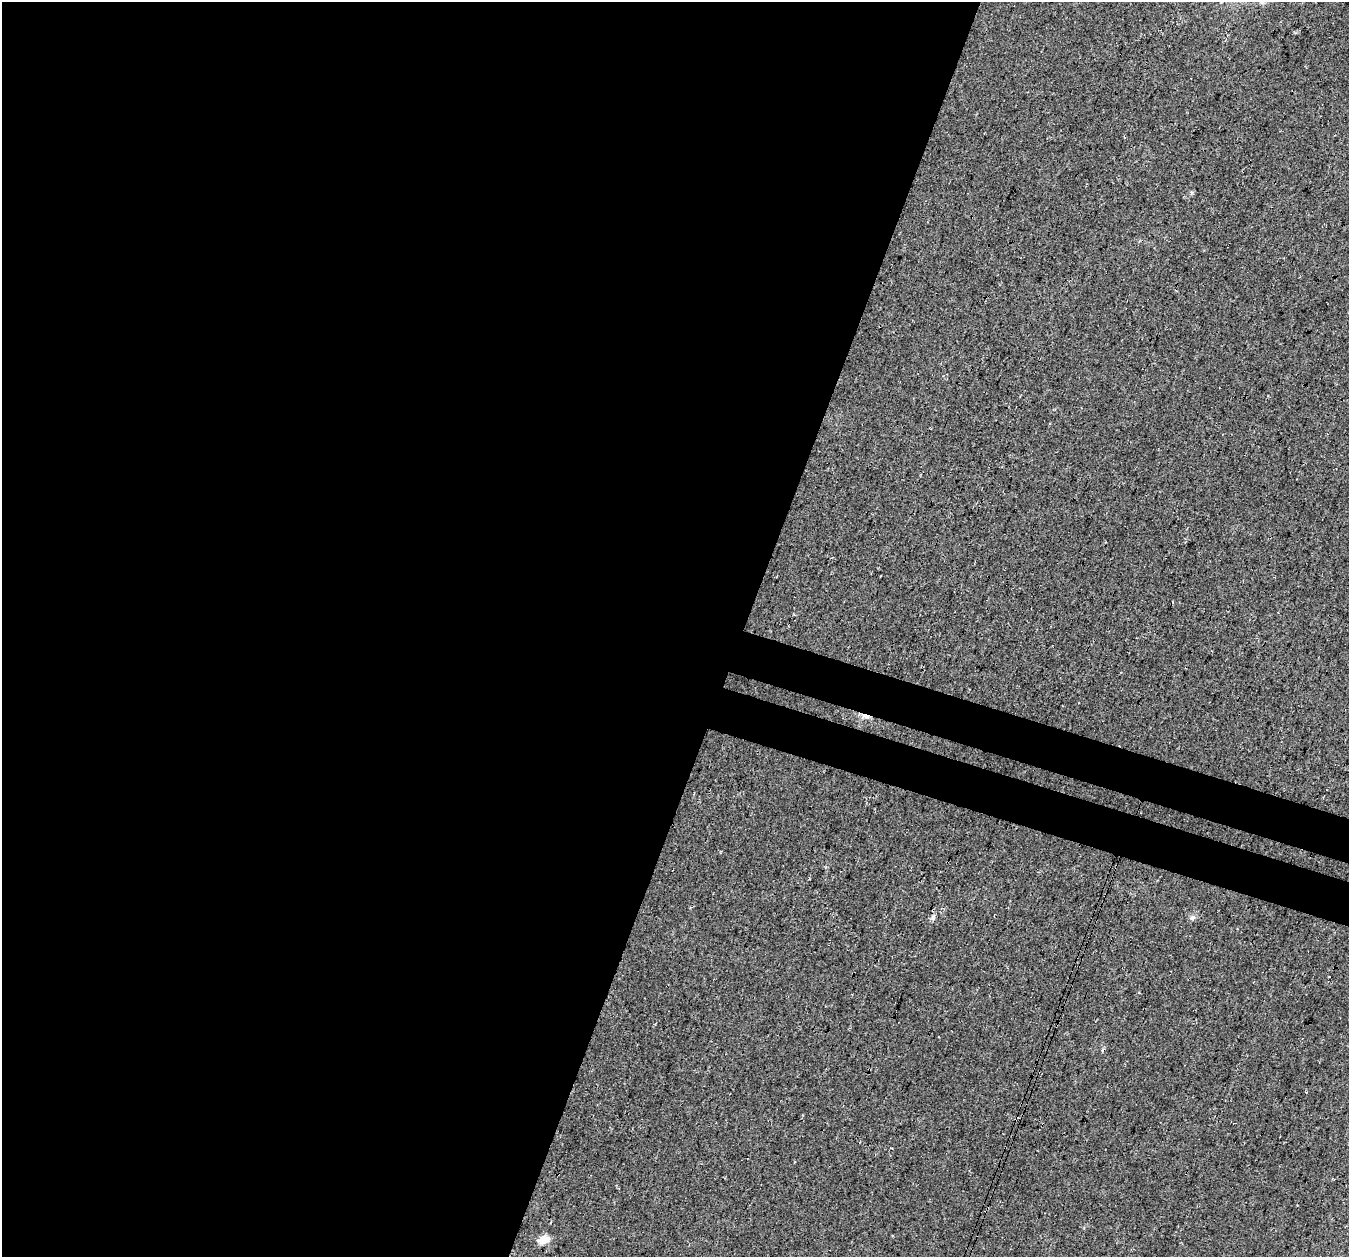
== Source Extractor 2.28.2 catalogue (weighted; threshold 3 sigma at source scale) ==
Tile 5 of 4 x 4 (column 1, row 2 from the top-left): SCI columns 32-1378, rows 2845-4099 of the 5441 x 5625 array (HDU 1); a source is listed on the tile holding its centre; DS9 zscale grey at full resolution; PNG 1351 x 1259 px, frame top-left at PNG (2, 2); no overlay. Shown black and unused: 59% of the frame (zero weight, under 3 of 4 exposures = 5% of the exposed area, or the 3 px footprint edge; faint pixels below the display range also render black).
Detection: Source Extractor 2.28.2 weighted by HDU 2 'WHT'; one run over the whole footprint, this tile lists its part. Background 0.0374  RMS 0.0076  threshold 0.0344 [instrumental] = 3 sigma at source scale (4.5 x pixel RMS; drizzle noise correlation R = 1.50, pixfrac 1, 0.0396/0.0396 arcsec/px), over >= 5 px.
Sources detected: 5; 2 cosmic-ray / hot-pixel residue — not listed; the other 3 listed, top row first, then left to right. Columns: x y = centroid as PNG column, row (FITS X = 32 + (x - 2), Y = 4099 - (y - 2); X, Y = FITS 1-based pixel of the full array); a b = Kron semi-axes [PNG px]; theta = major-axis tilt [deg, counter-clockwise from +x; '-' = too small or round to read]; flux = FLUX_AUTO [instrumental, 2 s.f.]
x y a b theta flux
933 918 7 5 -90 1.8
1192 918 7 7 - 2.1
543 1240 12 8 25 8.4